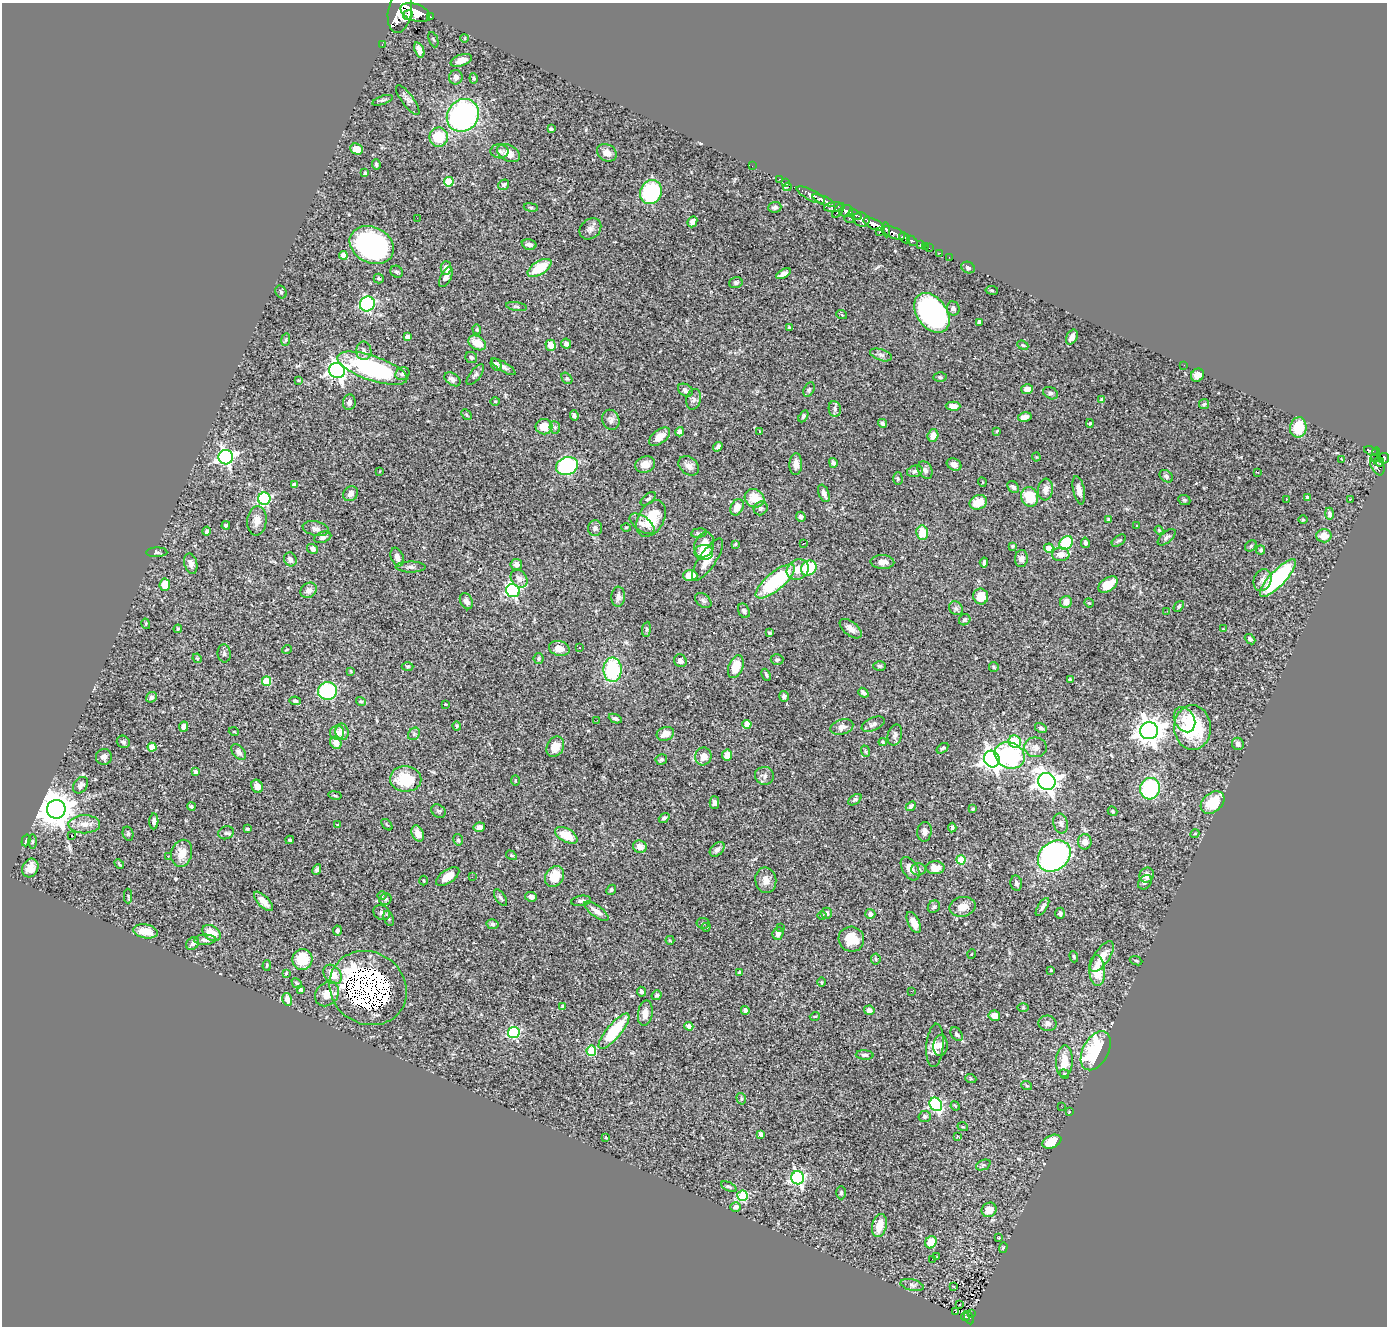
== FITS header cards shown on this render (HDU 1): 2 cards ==
NAXIS1  =                 1385
NAXIS2  =                 1324

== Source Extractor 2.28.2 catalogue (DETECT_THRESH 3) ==
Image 1385 x 1324 px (HDU 1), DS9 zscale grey, 1 PNG px = 1 image px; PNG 1389 x 1328 px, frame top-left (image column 1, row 1324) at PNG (2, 3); each listed source drawn as its Kron ellipse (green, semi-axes under 4 px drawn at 4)
Background 1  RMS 0.028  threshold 0.0841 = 3 sigma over >= 5 px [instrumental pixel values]
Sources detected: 454; all 454 listed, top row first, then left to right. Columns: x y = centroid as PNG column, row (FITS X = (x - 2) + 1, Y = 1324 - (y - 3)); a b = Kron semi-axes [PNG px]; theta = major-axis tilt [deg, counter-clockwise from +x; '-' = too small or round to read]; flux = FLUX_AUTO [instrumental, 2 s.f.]
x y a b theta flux
400 11 21 11 80 4800
415 13 15 8 -21 3900
408 15 5 4 - 870
430 17 4 3 - 69
465 38 4 3 - 1.6
433 40 8 2 -68 2
382 44 3 2 - 18
419 50 8 4 -69 10
461 60 11 5 18 14
456 77 7 7 - 9.2
474 78 5 4 - 2.6
383 100 11 4 19 4.3
408 100 18 6 -54 7.6
463 115 17 15 50 430
551 129 4 3 - 3.1
439 137 10 9 - 59
357 149 6 5 - 24
499 151 9 7 -9 5.8
509 153 12 8 -28 18
607 153 10 8 -30 13
376 165 5 4 - 3.6
752 166 2 2 - 12
365 173 3 3 - 4.2
780 179 3 2 - 24
449 182 5 4 - 65
785 182 2 2 - 13
504 185 6 4 34 3.7
787 187 4 3 - 62
651 192 12 10 68 180
811 195 16 5 -27 1600
824 200 12 4 -23 1300
531 207 7 3 -9 2.2
775 207 6 5 - 5.6
834 207 10 4 7 420
838 211 8 3 54 480
846 211 7 6 - 610
855 215 7 3 -32 300
417 218 2 2 - 1.8
850 219 5 3 - 150
861 220 8 7 - 860
692 222 6 4 65 9.1
874 224 12 5 -25 2200
590 229 12 9 43 8.5
886 230 7 4 -85 530
879 232 4 3 - 180
894 233 12 5 -23 980
905 238 6 4 -44 310
912 241 6 3 -42 110
529 244 7 5 -12 7.2
372 245 23 17 -26 400
920 245 4 2 - 44
925 246 2 2 - 8.9
929 248 2 2 - 8.7
940 253 2 2 - 7.3
343 255 4 4 - 22
949 257 2 2 - 5.8
968 267 7 5 -24 4.8
446 268 7 5 88 11
539 268 13 6 32 59
397 272 6 5 - 4
783 274 8 4 29 9.4
446 277 11 5 63 9.4
379 278 5 4 - 3.3
736 283 7 5 16 4.5
992 290 6 3 -9 2.2
281 292 7 5 -62 3.3
367 304 8 7 - 290
516 306 11 4 -9 4.1
953 308 7 6 - 6.8
932 313 22 15 -54 470
842 315 5 3 - 1.7
979 322 4 4 - 11
789 328 4 3 - 3.3
477 329 5 4 - 2.3
408 337 4 4 - 14
1072 337 8 5 64 9.8
286 339 6 4 82 2.7
477 343 9 6 -30 29
566 344 5 5 - 7.2
551 345 5 5 - 24
1023 345 6 4 -23 2.4
364 351 9 7 -89 7.4
881 355 11 5 -18 6.7
471 357 6 5 - 4.2
496 364 6 5 - 5.7
1184 365 3 2 - 1.4
504 367 14 4 -32 6.8
372 368 37 12 -19 240
337 370 8 7 - 740
402 374 7 6 - 5.5
475 375 12 5 52 4.9
1197 375 7 6 - 11
940 377 6 4 -1 2.9
567 378 6 4 -50 3
452 379 9 6 -35 7.3
299 380 4 3 - 1.6
1027 389 6 5 - 11
685 390 8 6 -32 8.2
809 390 8 5 63 3.1
1051 393 8 5 -26 6
694 399 10 7 75 7.7
1102 400 4 4 - 7.8
495 401 5 3 - 1.7
349 402 8 6 82 9.9
1204 404 5 5 - 2.6
953 406 7 4 -1 14
835 409 8 6 -81 5.1
466 415 6 4 -46 2.4
574 415 5 4 - 4.6
803 416 6 4 58 3
1025 417 7 4 11 12
611 420 10 8 -66 7.3
882 423 5 4 - 4.1
1090 423 4 4 - 2.2
544 427 8 8 - 27
555 427 6 5 - 3.3
1298 427 10 8 80 54
759 431 3 2 - 4.5
997 431 4 3 - 1.5
679 432 4 4 - 8.6
933 435 6 5 - 14
660 437 12 6 38 18
718 447 5 3 - 6.6
1371 451 7 3 -21 240
1376 455 7 3 83 290
226 457 7 7 - 540
1036 457 4 4 - 1.8
1384 458 5 5 - 460
1342 459 3 2 - 21
1379 461 5 3 - 200
833 463 5 4 - 4.4
645 464 10 8 16 16
796 464 11 6 88 14
954 464 8 5 -28 8.5
1377 465 11 6 -66 550
567 466 11 9 15 240
689 466 11 8 -39 11
925 470 9 7 -61 7.4
380 471 4 2 - 1.2
915 471 8 5 13 6.2
1257 472 3 2 - 2.1
1166 476 7 5 -39 4.5
898 479 6 4 -89 2.8
982 482 4 3 - 1.5
294 485 4 4 - 5.3
1013 487 7 5 -45 5.7
1045 489 11 7 83 12
1079 490 14 5 -78 13
824 493 9 5 -69 8.9
350 494 8 7 - 8.6
1030 497 10 8 -69 51
1307 497 4 4 - 4.2
755 498 10 9 - 35
264 499 6 6 - 250
648 499 9 5 40 3.8
1286 499 2 2 - 1.9
1350 499 3 2 - 2.4
1184 500 6 5 - 2.9
978 502 9 7 23 32
737 507 8 6 64 19
761 508 7 6 - 4
1329 514 6 4 -89 4.4
801 517 5 4 - 5.8
651 518 20 13 61 58
1108 519 4 3 - 2.3
1303 520 5 3 - 1.8
257 521 15 9 84 16
642 524 14 7 -35 13
226 525 4 3 - 3.2
1137 526 3 3 - 2.4
626 527 5 3 - 1.8
595 528 8 7 - 5.3
316 529 13 7 -12 8.7
1159 530 4 3 - 2.1
206 531 4 4 - 3.8
699 533 8 4 7 3.6
922 533 7 6 - 32
1324 536 7 6 - 20
323 537 9 5 20 6.2
1167 537 11 5 41 5.2
1119 541 8 5 35 3.9
1066 543 8 6 51 77
1085 543 5 4 - 3.9
735 544 4 3 - 2.1
803 544 2 2 - 1.7
704 545 13 9 72 33
1012 546 3 2 - 2
1251 546 6 5 - 3.5
1049 548 5 4 - 27
313 549 6 4 -31 5.9
1261 550 4 4 - 3.4
157 552 10 5 1 4.3
704 553 9 7 -4 28
1061 554 8 7 - 15
397 557 10 6 -68 11
1021 558 8 6 84 8
290 559 7 6 - 7.2
708 560 25 8 56 24
882 562 12 7 -1 13
984 563 5 3 - 3.5
191 564 10 6 -75 11
516 565 5 5 - 9.8
411 567 15 5 -1 6.2
809 568 8 7 - 82
798 570 11 9 29 23
690 575 7 5 1 35
1278 578 25 7 47 230
519 579 10 7 -52 11
1262 580 11 8 68 10
775 581 24 9 40 160
165 585 6 5 - 28
1108 585 11 6 35 33
309 590 9 7 37 8.5
513 591 7 6 - 330
981 596 8 7 - 23
618 597 10 6 87 9.7
703 600 9 6 -39 5.1
466 601 8 6 -65 8.4
1066 602 6 5 - 16
1089 603 5 4 - 1.9
1179 606 6 4 52 3.1
956 608 7 6 - 5
744 611 8 5 -63 5.9
1167 611 3 2 - 1.7
965 620 6 5 - 3.4
146 624 5 3 - 1.8
178 629 4 3 - 1.7
646 629 7 4 82 3.1
851 629 13 7 -39 13
1223 629 3 3 - 1.4
769 633 3 3 - 4
1250 639 6 4 -44 3.7
580 647 3 2 - 2.4
559 648 10 7 -16 19
287 649 5 3 - 1.5
224 653 9 6 -84 5.3
197 658 5 4 - 1.9
539 659 5 5 - 3
777 660 6 5 - 4.6
680 661 7 6 - 6.7
880 666 6 4 -1 3.4
408 667 6 4 2 2.4
736 667 12 7 69 39
994 667 5 4 - 2.2
613 670 12 9 88 140
351 671 3 3 - 1.8
766 675 6 3 -65 2.9
1070 679 4 2 - 2.2
266 681 4 4 - 60
328 691 9 9 - 180
863 693 6 4 -38 6.2
784 696 6 4 -72 6
151 697 5 5 - 5.9
295 701 6 4 -9 3.3
361 701 5 4 - 2.5
445 704 3 2 - 1.3
615 719 7 4 -22 4.9
597 720 2 2 - 1.2
1184 720 13 10 -62 21
747 724 4 4 - 41
873 724 12 6 25 7.5
457 726 4 4 - 2.1
183 727 5 4 - 10
842 727 11 7 17 11
1041 728 6 4 -32 4.6
1193 728 22 18 -89 150
1149 731 9 8 - 2200
234 732 5 3 - 1.6
342 732 8 6 -79 11
337 733 7 7 - 14
414 734 7 5 48 4.3
665 734 9 6 20 15
895 735 11 7 76 6.1
123 742 7 6 - 5
883 742 4 4 - 2.3
1015 742 6 6 - 96
336 743 6 5 - 16
1238 744 6 6 - 6
152 747 4 4 - 37
555 747 11 8 58 20
1036 747 11 10 - 12
942 748 6 4 36 2.9
865 751 6 3 -71 1.8
239 752 9 5 -48 6.6
727 755 5 5 - 18
1010 755 15 13 -25 210
703 756 9 8 - 17
104 757 8 8 - 8.2
661 759 6 5 - 3.4
992 759 8 7 - 1100
196 772 4 4 - 10
764 776 9 9 - 8.5
406 779 16 12 -3 72
515 781 5 3 - 1.8
1047 781 9 8 - 1300
81 785 9 6 51 8.4
257 786 7 5 -63 12
1150 789 11 10 - 170
335 795 7 3 -10 2.2
855 800 7 4 35 3.4
1213 802 13 9 40 61
714 803 6 5 - 6.8
191 806 4 3 - 3
911 806 6 4 43 4
56 809 9 9 - 4500
973 809 3 3 - 2.5
438 811 8 6 -37 3.9
1112 811 5 4 - 2.3
664 818 6 4 38 3.8
154 821 8 4 88 5.3
1061 823 10 7 -77 7.7
84 824 16 9 1 16
338 825 4 4 - 1.8
387 825 7 3 -47 2
479 827 6 4 13 8.3
952 827 5 3 - 2.8
247 829 3 3 - 3.9
924 832 10 7 83 7.8
226 833 8 6 23 4.5
418 833 8 5 -67 16
128 834 7 5 -76 3.1
1195 834 4 4 - 2.1
72 835 3 2 - 5.2
566 835 12 6 -29 36
26 840 6 4 72 3.4
290 840 4 3 - 2.6
458 840 6 4 -75 3.3
32 842 7 3 89 2.7
1085 842 8 6 87 12
640 847 7 6 - 13
717 849 8 6 45 8.3
182 853 14 10 75 24
511 855 6 3 -32 2
168 856 3 3 - 3.3
1054 856 18 14 39 460
961 860 4 4 - 62
119 864 5 2 - 2.4
30 868 9 8 - 19
935 868 9 6 0 22
317 869 5 4 - 3.8
910 869 13 7 -58 14
918 869 7 6 - 5
1147 875 8 7 - 15
555 876 11 9 57 39
448 877 13 6 35 27
472 877 2 2 - 4.1
423 880 5 2 - 1.8
766 880 13 10 -81 18
1145 882 8 6 48 6.5
1016 883 8 5 -80 5.6
611 890 5 4 - 3.6
128 896 7 3 -90 1.9
382 896 4 4 - 2
531 897 6 4 -5 6.6
500 898 9 4 -57 4.6
386 899 6 5 - 3.7
264 901 12 5 -45 17
581 901 10 5 10 5.4
934 907 6 5 - 4.3
963 907 13 10 11 19
1042 907 10 4 56 5.7
596 911 14 5 -36 13
382 913 8 7 - 6.1
827 913 5 5 - 5.6
1060 913 6 5 - 4.9
870 914 5 5 - 10
822 915 4 4 - 1.8
389 918 8 4 -71 3.9
914 922 11 5 -63 16
703 923 7 5 -9 2.8
493 924 6 5 - 3.8
706 927 4 3 - 2.4
780 927 3 3 - 3.4
337 930 5 4 - 4.2
145 931 12 7 -10 25
211 933 10 7 -33 25
778 933 6 5 - 7.1
851 939 13 12 - 39
205 940 11 5 1 7.4
670 940 4 3 - 2.2
192 944 7 5 48 5.7
972 954 5 3 - 1.4
1074 957 6 4 -73 2.6
1102 957 17 7 57 26
302 959 10 10 - 51
876 959 5 5 - 2.7
1136 961 6 4 -21 2.5
267 966 5 4 - 2.1
1051 970 3 3 - 2.4
1097 971 15 8 -85 48
740 972 4 3 - 4.5
286 973 4 3 - 1.8
333 974 11 8 -50 25
821 982 5 3 - 1.7
297 983 6 3 -44 2.7
368 988 40 36 -33 2300
300 990 4 3 - 3.3
911 991 2 2 - 9.9
641 992 5 4 - 5.2
327 994 13 10 49 21
657 995 5 5 - 4.6
287 999 6 5 - 18
563 1007 4 4 - 9.4
1023 1008 6 4 0 2.1
745 1010 4 4 - 5.7
869 1010 5 4 - 7
645 1013 13 7 81 16
815 1016 5 3 - 1.6
994 1016 5 5 - 13
1047 1023 9 8 - 8
689 1026 4 4 - 15
614 1031 22 7 50 100
514 1032 6 5 - 230
957 1034 7 5 -52 4.8
935 1045 22 8 85 18
940 1046 10 7 86 9.7
591 1051 5 5 - 96
1096 1051 21 12 61 210
865 1055 9 4 -4 4.3
1064 1061 16 8 87 30
1064 1074 5 4 - 2.7
971 1079 6 3 -18 1.9
1027 1086 5 3 - 2
741 1099 6 4 -74 2.7
936 1104 7 6 - 280
955 1106 5 4 - 1.9
1061 1106 3 2 - 3.6
1069 1112 3 3 - 1.3
925 1116 6 5 - 4.4
963 1127 5 3 - 1.4
761 1134 4 4 - 5.8
957 1136 3 3 - 1.6
606 1138 3 2 - 1.6
1052 1142 10 6 22 47
983 1165 8 5 24 3.5
798 1178 6 6 - 360
729 1187 8 4 -26 4
841 1193 6 5 - 3.9
742 1196 5 5 - 130
736 1207 5 5 - 8.5
989 1210 8 7 - 24
879 1226 11 7 76 28
998 1238 3 2 - 1.2
931 1242 6 5 - 36
1003 1248 5 4 - 2.7
937 1257 3 2 - 1.2
932 1259 2 2 - 1.6
912 1285 12 5 -13 6.6
953 1286 3 2 - 0.98
960 1305 3 2 - 5.1
956 1312 3 2 - 1.9
971 1313 3 2 - 11
965 1317 4 3 - 55
969 1318 7 4 -64 110
At the frame edge (FLAGS 8, measured only in part): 1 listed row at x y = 400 11